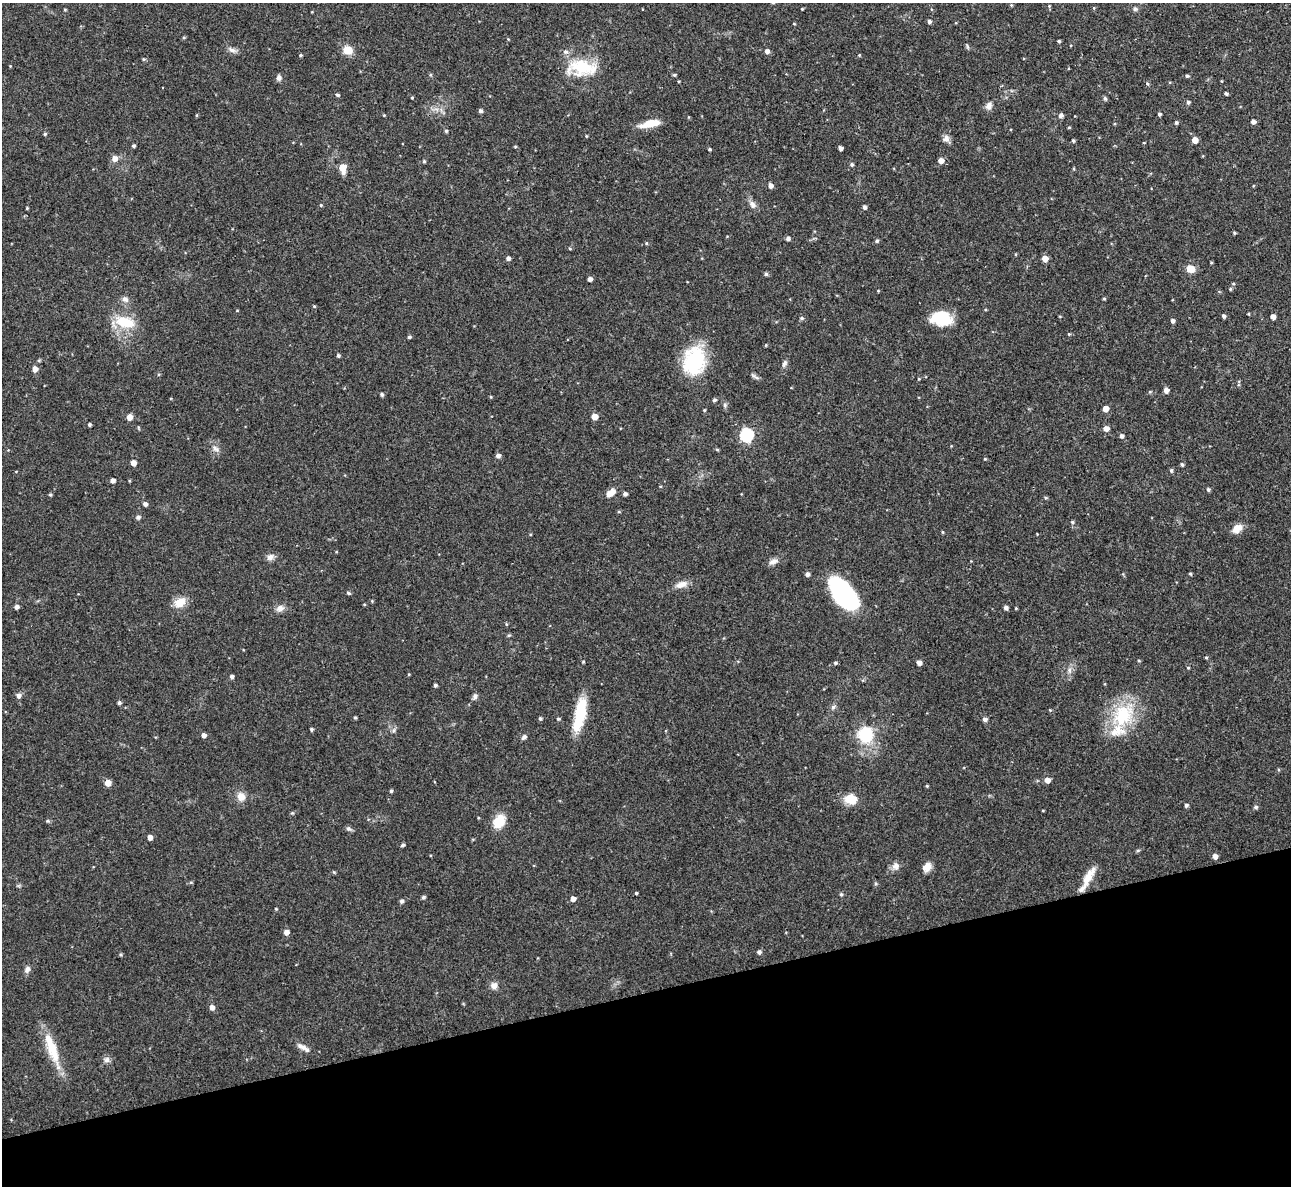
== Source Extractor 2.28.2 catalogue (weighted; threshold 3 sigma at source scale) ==
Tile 14 of 4 x 4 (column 2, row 4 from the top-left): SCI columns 1291-2579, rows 144-1327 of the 5158 x 5143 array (HDU 1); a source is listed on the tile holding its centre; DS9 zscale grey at full resolution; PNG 1293 x 1188 px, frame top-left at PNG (2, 3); no overlay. Shown black and unused: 16% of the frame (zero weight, under 3 of 4 exposures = <1% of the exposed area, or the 3 px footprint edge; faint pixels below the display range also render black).
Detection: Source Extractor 2.28.2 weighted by HDU 2 'WHT'; one run over the whole footprint, this tile lists its part. Background 0.072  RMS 0.0054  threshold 0.0245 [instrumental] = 3 sigma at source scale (4.5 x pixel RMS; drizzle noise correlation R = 1.50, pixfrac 1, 0.05/0.05 arcsec/px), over >= 5 px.
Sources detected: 201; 3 inside a brighter listed object's ellipse — not listed separately; the other 198 listed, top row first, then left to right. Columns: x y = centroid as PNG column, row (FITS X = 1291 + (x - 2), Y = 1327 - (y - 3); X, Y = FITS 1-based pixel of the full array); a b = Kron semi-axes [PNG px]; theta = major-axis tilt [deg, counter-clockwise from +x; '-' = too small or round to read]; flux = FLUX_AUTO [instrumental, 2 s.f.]
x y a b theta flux
1011 5 4 4 - 0.48
1049 6 4 4 - 0.53
1094 8 5 3 - 0.48
65 9 5 3 - 0.53
802 9 3 2 - 0.49
1135 9 6 6 - 1.3
929 21 4 4 - 1.6
794 24 4 3 - 0.41
184 37 4 4 - 0.63
1059 41 3 3 - 0.7
232 50 12 6 -22 2.2
348 50 10 9 - 6.5
767 51 5 4 - 2.1
300 55 4 3 - 0.68
859 55 4 4 - 0.47
143 59 4 4 - 0.67
582 67 34 19 -3 25
674 75 4 3 - 0.75
1187 76 4 4 - 1
279 78 8 6 -84 1.7
1147 84 5 4 - 0.81
1226 93 4 3 - 1.1
337 95 6 4 -26 0.73
412 98 3 3 - 0.49
1105 98 5 5 - 1.1
1188 102 5 5 - 1.2
989 106 9 7 67 2.6
480 111 4 4 - 1.5
1159 114 3 3 - 1.2
197 115 4 3 - 0.5
384 115 4 3 - 0.4
1061 115 4 4 - 1.9
1253 122 4 4 - 2.2
1176 123 4 4 - 0.96
650 124 21 7 13 11
1069 127 4 3 - 0.51
446 131 4 4 - 0.86
45 134 4 4 - 0.86
586 136 3 3 - 0.49
946 139 10 9 - 2.5
1073 140 4 3 - 0.84
1195 140 5 5 - 5.5
133 146 3 3 - 0.92
515 147 4 3 - 0.6
840 148 4 4 - 2.2
709 149 4 4 - 0.78
114 158 6 6 - 3.6
424 161 4 4 - 0.67
941 161 5 5 - 3.9
852 165 5 5 - 1
342 168 6 5 - 10
770 186 5 5 - 2.4
752 204 10 7 -47 2.8
321 205 4 4 - 0.58
864 207 5 4 - 1.4
27 208 3 3 - 0.52
1234 233 4 3 - 0.71
788 238 4 4 - 1.6
877 241 5 5 - 0.92
646 243 4 4 - 0.58
570 249 5 3 - 0.53
508 258 5 4 - 1.7
1045 259 5 5 - 5.3
1211 262 3 3 - 0.52
1190 269 8 7 - 5.7
766 274 5 4 - 1
590 279 4 4 - 2.1
1230 289 4 4 - 0.62
878 291 5 3 - 0.42
125 299 9 8 - 2.5
1104 299 4 4 - 0.6
314 306 4 4 - 0.56
1224 316 4 3 - 1.4
1273 317 4 4 - 2.9
802 318 5 5 - 0.81
941 318 20 14 -6 20
1172 321 5 4 - 1.6
125 322 26 13 -15 16
1069 334 4 4 - 0.5
409 337 4 3 - 0.94
766 345 5 3 - 0.43
338 355 4 4 - 0.97
39 360 5 3 - 0.64
694 361 34 25 80 34
784 364 10 6 63 1.6
35 369 5 5 - 3.9
755 377 13 4 -30 1.4
919 379 4 3 - 0.54
1166 390 5 5 - 2.6
382 394 4 4 - 1.1
491 397 5 3 - 0.47
714 400 5 4 - 0.97
725 405 6 5 - 1.1
1105 409 5 4 - 4.7
704 410 4 3 - 0.56
129 417 5 5 - 4.4
594 417 5 5 - 5.7
89 424 3 3 - 1
1106 429 5 4 - 3.9
747 435 6 6 - 73
1121 436 5 4 - 1.6
215 448 12 7 -37 2.6
717 449 6 3 -20 0.53
498 456 5 5 - 2.1
985 459 4 4 - 0.52
133 463 4 4 - 3.9
1182 464 4 4 - 0.95
1171 470 5 4 - 1
112 481 4 4 - 2.1
660 486 4 3 - 0.44
1208 490 5 4 - 1.1
611 493 12 7 36 4.1
625 494 5 4 - 1.5
50 495 4 3 - 0.68
1046 498 4 4 - 0.67
145 504 5 4 - 1.7
619 512 5 3 - 0.5
138 517 5 4 - 1.6
1072 522 5 4 - 0.71
1237 528 12 8 35 5.6
942 532 5 3 - 0.48
270 557 10 8 41 2.4
773 561 14 7 23 2.9
807 574 4 4 - 2
1190 574 4 3 - 0.64
681 584 16 8 21 4.3
348 593 6 4 -23 0.74
843 594 34 17 -52 73
180 602 17 12 26 6.2
364 604 4 3 - 0.47
16 607 4 4 - 1.9
280 608 11 9 15 2.8
1006 608 4 4 - 1.9
1016 608 3 3 - 0.49
506 624 5 3 - 0.52
509 635 5 4 - 0.65
1206 657 4 4 - 0.6
1139 661 5 3 - 0.51
583 662 4 3 - 0.53
835 663 4 4 - 0.93
919 663 4 4 - 2.4
1188 668 4 3 - 0.57
1069 670 10 4 -90 1.8
409 674 4 3 - 0.42
232 677 4 4 - 1.5
435 685 3 3 - 1.1
18 696 5 5 - 2.2
475 696 7 6 - 1.5
119 703 4 4 - 1.3
833 707 6 6 - 1.3
1050 710 4 4 - 0.45
580 714 39 11 78 21
1123 715 35 27 54 31
355 718 4 3 - 0.68
540 718 4 4 - 0.93
558 719 4 4 - 0.81
985 719 5 5 - 1.8
311 729 4 4 - 0.77
394 730 7 4 71 1
865 734 8 7 - 44
204 735 4 4 - 2.3
524 737 7 5 37 1.3
1047 780 5 5 - 3.9
108 783 5 5 - 6.2
927 786 4 3 - 0.57
391 791 4 3 - 0.92
241 796 10 9 - 4.8
851 799 11 9 -9 12
1186 805 5 4 - 1.2
1256 807 5 5 - 1.2
1043 811 4 2 - 0.44
48 821 5 3 - 0.64
499 821 14 10 56 12
349 829 8 5 -16 1.3
150 837 4 4 - 3.3
402 845 4 4 - 1.1
1138 850 6 3 18 0.7
1215 856 5 4 - 3.1
896 866 9 8 - 3
927 867 10 8 42 4.7
334 872 5 4 - 0.61
1088 877 29 9 60 8.2
191 882 6 4 0 0.61
636 893 3 3 - 0.63
841 894 5 4 - 0.76
423 897 4 4 - 1.2
573 899 5 4 - 3.4
402 901 5 4 - 1.3
276 909 4 3 - 0.51
286 932 5 5 - 3
759 952 5 5 - 1.5
121 954 5 4 - 0.7
27 969 9 6 60 2.1
494 985 9 8 - 2.8
212 1007 5 5 - 2.6
52 1047 42 13 -72 16
301 1047 15 7 -26 3.3
107 1060 8 7 - 2